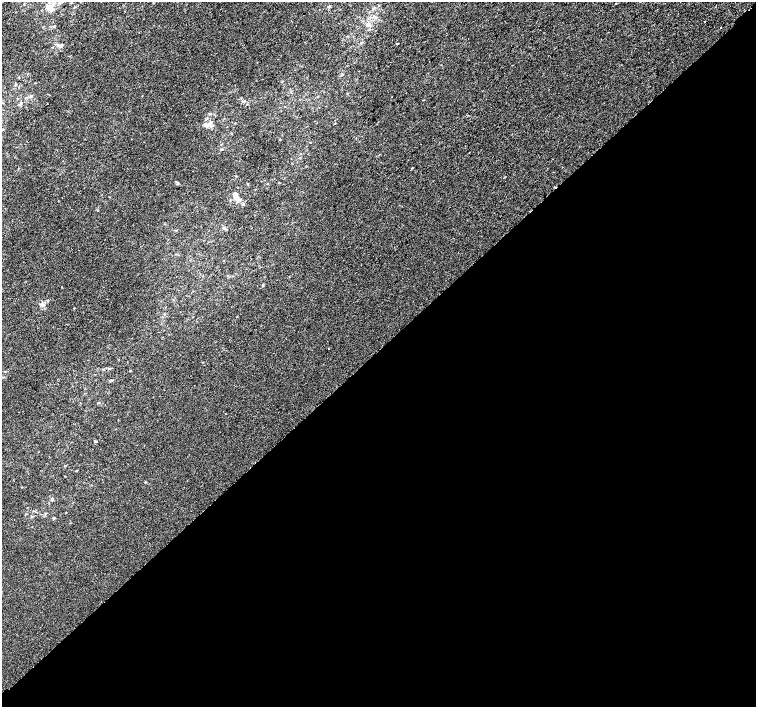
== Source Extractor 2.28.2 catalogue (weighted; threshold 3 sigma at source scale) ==
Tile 15 of 4 x 4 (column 3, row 4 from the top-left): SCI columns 3052-4558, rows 255-1663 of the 6096 x 6079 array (HDU 1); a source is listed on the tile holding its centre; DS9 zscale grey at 2 x 2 block average (1 PNG px = mean of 2 x 2 image px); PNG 758 x 709 px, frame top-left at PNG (2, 2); no overlay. Shown black and unused: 51% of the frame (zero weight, under 2 of 3 exposures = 2% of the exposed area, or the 3 px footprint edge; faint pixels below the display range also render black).
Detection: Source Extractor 2.28.2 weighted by HDU 2 'WHT'; one run over the whole footprint, this tile lists its part. Background 7.39e-04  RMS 0.0038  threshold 0.0171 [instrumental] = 3 sigma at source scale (4.5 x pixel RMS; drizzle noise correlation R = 1.50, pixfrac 1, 0.0396/0.0396 arcsec/px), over >= 5 px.
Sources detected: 33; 1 cosmic-ray / hot-pixel residue — not listed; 5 inside a brighter listed object's ellipse — not listed separately; the other 27 listed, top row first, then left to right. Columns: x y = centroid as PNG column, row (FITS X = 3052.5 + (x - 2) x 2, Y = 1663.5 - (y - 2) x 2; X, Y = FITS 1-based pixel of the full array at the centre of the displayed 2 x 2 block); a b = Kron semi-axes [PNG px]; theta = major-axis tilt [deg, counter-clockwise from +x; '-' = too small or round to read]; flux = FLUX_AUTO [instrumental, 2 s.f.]
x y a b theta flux
59 2 5 4 - 1.9
48 7 11 7 -6 5.8
75 7 3 2 - 0.45
329 7 4 3 - 0.85
376 17 4 2 - 0.87
705 22 2 2 - 1.3
369 24 7 5 -44 3
54 26 3 2 - 0.65
721 27 2 2 - 2.4
397 43 3 2 - 0.49
58 45 7 4 -12 2.4
31 96 4 3 - 1.1
210 123 9 5 67 3.5
2 129 3 2 - 0.59
221 149 4 3 - 0.65
177 183 4 3 - 0.76
279 183 3 2 - 0.37
236 197 10 6 -54 5.9
224 228 4 3 - 1.1
44 305 4 3 - 1.2
328 348 2 2 - 0.47
111 380 4 3 - 1.4
98 403 3 2 - 0.5
96 441 4 2 - 0.73
145 482 3 2 - 0.43
52 499 4 4 - 1
53 518 4 3 - 1
Isophote crosses this tile's border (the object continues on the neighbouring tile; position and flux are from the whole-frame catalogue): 3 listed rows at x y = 59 2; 48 7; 2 129
Diffuse or blended objects may show on this block-average render without a row.